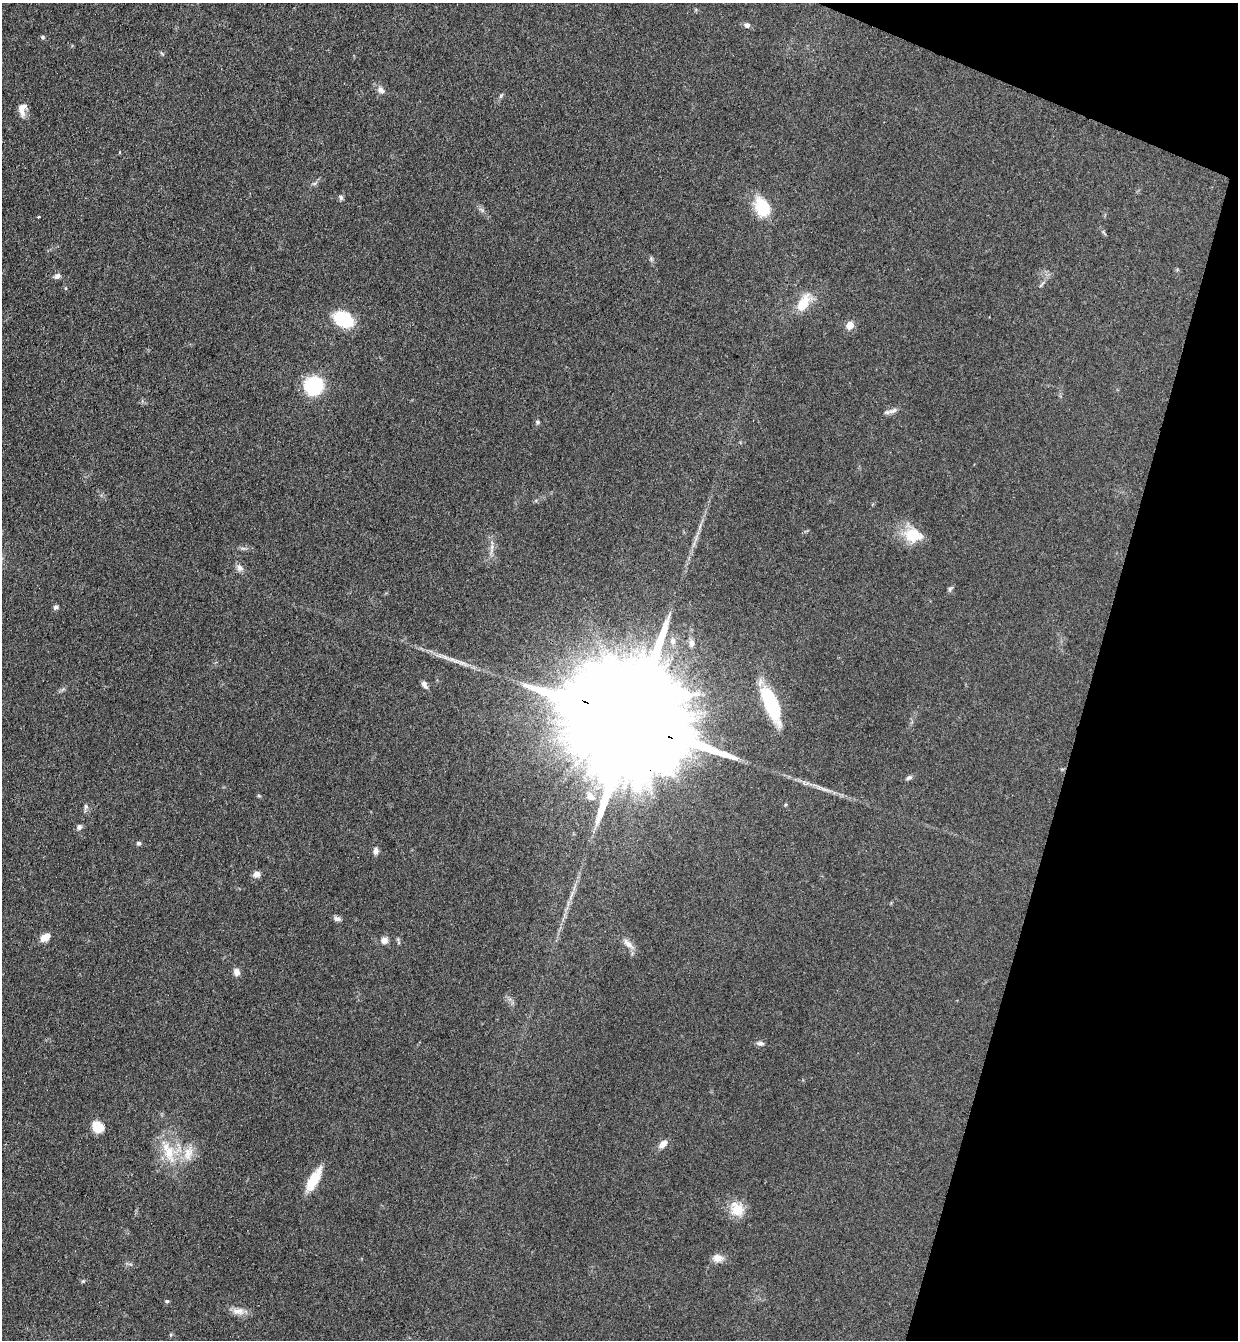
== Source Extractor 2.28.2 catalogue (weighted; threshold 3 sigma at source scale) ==
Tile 8 of 4 x 4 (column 4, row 2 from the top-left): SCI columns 3895-5130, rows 2699-4036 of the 5447 x 5397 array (HDU 1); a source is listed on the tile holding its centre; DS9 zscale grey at full resolution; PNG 1240 x 1342 px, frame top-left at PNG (2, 3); no overlay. Shown black and unused: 14% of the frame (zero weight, under 3 of 4 exposures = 5% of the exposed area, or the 3 px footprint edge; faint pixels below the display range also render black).
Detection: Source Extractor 2.28.2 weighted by HDU 2 'WHT'; one run over the whole footprint, this tile lists its part. Background 0.0996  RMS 0.0071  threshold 0.0317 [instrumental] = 3 sigma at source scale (4.5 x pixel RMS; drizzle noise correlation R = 1.50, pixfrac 1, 0.05/0.05 arcsec/px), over >= 5 px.
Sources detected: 58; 1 inside a brighter object's white glare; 1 long thin detection or spike segment (spike, bleed or trail) — not listed; the other 56 listed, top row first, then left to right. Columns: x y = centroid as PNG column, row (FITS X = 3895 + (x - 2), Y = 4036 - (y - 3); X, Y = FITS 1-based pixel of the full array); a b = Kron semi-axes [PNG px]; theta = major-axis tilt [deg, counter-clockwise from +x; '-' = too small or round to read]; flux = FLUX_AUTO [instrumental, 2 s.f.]
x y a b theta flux
747 25 7 7 - 2.1
43 37 5 4 - 0.94
162 53 8 3 -45 0.82
381 90 11 7 -41 3.6
501 96 10 3 50 1.2
22 109 16 9 82 6.2
314 184 7 4 1 1.2
341 197 7 6 - 1.5
762 207 21 15 -64 27
39 217 3 3 - 0.72
651 259 7 5 90 1.3
57 276 9 6 22 2.6
1041 285 12 3 45 1.5
804 303 27 13 58 15
343 319 14 10 -28 53
850 325 5 5 - 12
314 386 12 11 - 68
893 411 15 6 14 3.2
538 422 5 5 - 1.1
700 527 12 3 72 2.1
913 535 26 18 -12 18
491 549 20 4 84 3.7
240 568 11 8 -54 3.3
950 589 9 5 54 1.5
56 607 7 5 12 1.7
673 641 10 8 89 3.5
691 643 12 8 88 3.5
424 684 10 5 -61 3
771 704 42 14 -67 47
632 722 52 25 -23 47000
909 778 8 5 22 1.7
825 789 33 4 -23 6.2
259 796 6 4 -19 0.78
590 796 16 11 -40 7.4
86 807 9 5 81 1.8
79 827 7 6 - 2.2
138 843 5 5 - 1.3
376 851 8 6 -89 2.9
256 874 9 8 - 3.4
572 894 13 4 67 3
337 918 9 7 -13 2.2
45 937 12 7 38 6.3
384 940 8 8 - 3.9
628 944 19 7 -44 5
237 972 8 7 - 4
760 1043 10 6 -9 2.2
98 1127 12 10 -44 13
663 1144 13 7 41 4.8
168 1152 35 15 -70 23
188 1153 23 12 74 11
314 1179 28 11 57 17
737 1209 21 17 -52 13
718 1258 14 10 -3 5.4
83 1281 6 4 43 0.89
167 1301 5 4 - 1
238 1311 18 9 2 6
Overlapping masked pixels (flux is a lower limit): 1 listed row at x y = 632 722